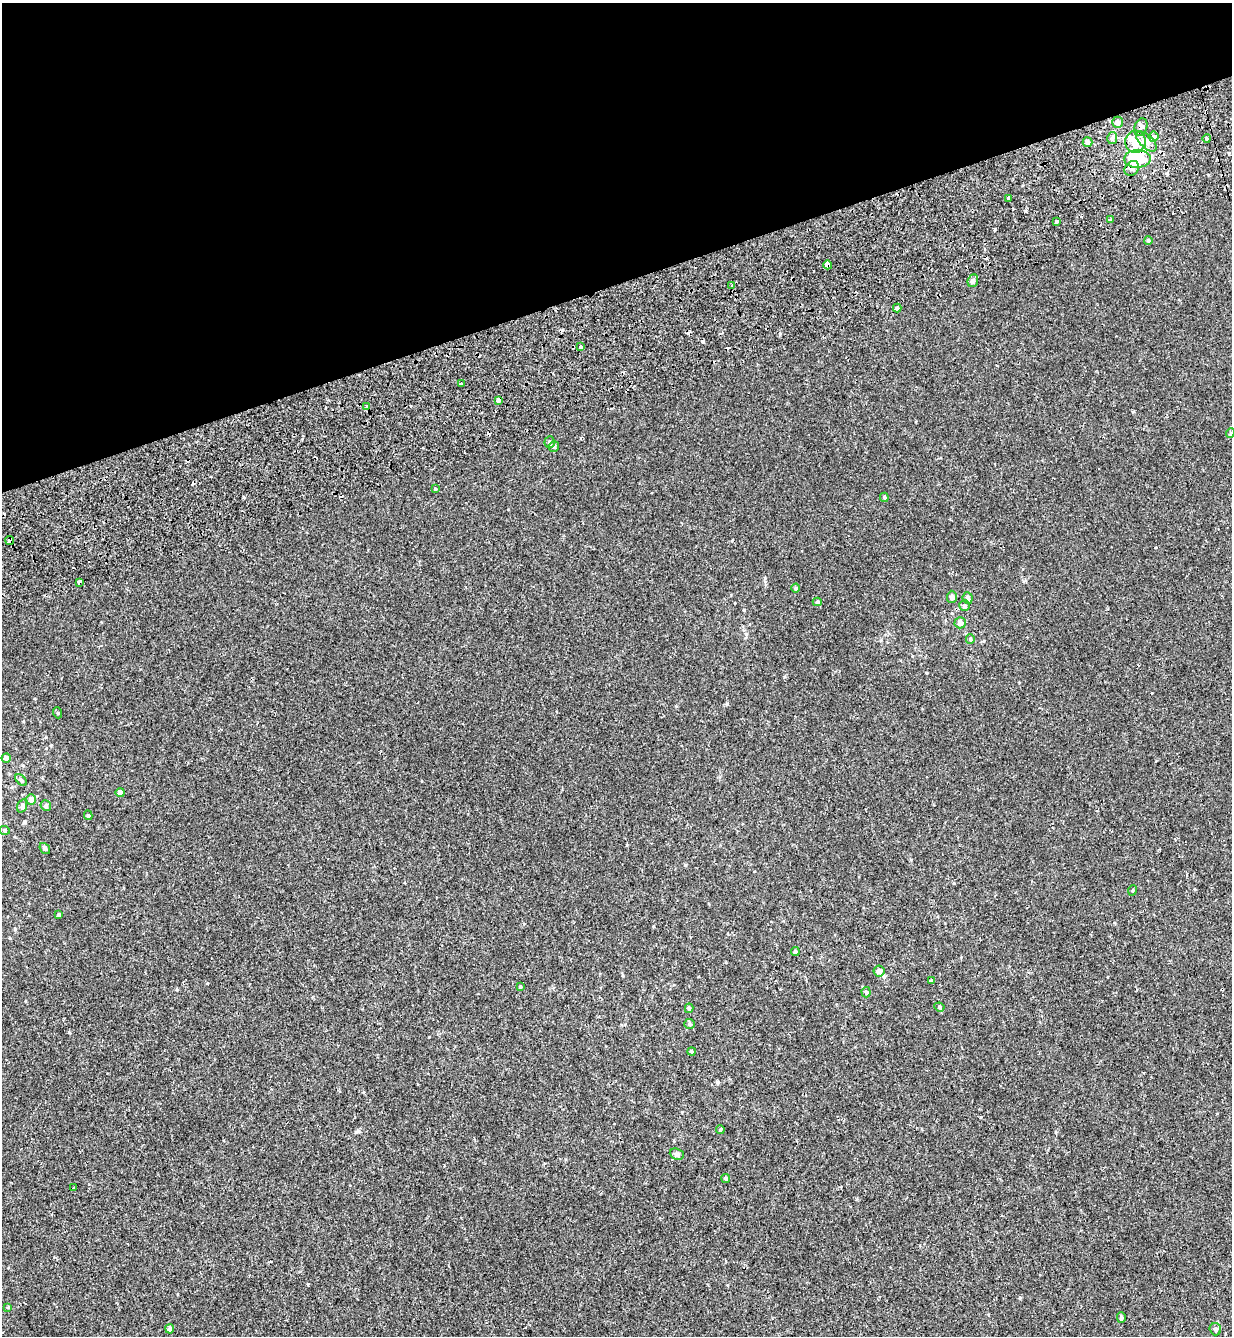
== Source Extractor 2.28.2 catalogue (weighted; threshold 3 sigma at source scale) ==
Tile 3 of 4 x 4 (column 3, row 1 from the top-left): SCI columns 2705-3934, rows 4156-5489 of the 5460 x 5640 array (HDU 1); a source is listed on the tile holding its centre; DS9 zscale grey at full resolution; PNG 1234 x 1338 px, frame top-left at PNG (2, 3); each listed source drawn as its Kron ellipse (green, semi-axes under 4 px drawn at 4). Shown black and unused: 21% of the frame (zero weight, under 2 of 3 exposures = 11% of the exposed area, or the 3 px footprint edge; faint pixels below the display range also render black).
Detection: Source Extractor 2.28.2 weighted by HDU 2 'WHT'; one run over the whole footprint, this tile lists its part. Background -1.86e-04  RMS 0.0033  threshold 0.0147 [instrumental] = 3 sigma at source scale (4.5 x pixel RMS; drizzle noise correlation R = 1.50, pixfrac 1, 0.0396/0.0396 arcsec/px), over >= 5 px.
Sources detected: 80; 1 inside a brighter object's white glare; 12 cosmic-ray / hot-pixel residue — neither listed nor drawn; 2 inside a brighter listed object's ellipse — not listed separately; the other 65 listed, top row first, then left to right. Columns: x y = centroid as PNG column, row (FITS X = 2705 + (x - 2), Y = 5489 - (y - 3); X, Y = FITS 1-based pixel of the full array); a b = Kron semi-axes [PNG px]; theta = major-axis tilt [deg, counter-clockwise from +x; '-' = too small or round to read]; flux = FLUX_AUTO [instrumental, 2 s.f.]
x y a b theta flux
1117 122 5 5 - 1.3
1141 127 9 6 69 0.88
1154 137 5 5 - 0.61
1112 138 6 5 - 0.83
1207 139 4 3 - 0.41
1146 141 13 6 -44 1.8
1087 142 5 4 - 0.83
1135 142 11 10 - 2.9
1137 159 13 9 1 12
1132 168 8 6 48 1.3
1009 198 3 3 - 6.3
1110 219 3 2 - 0.46
1056 221 3 3 - 1.5
1148 240 4 4 - 0.47
828 265 4 4 - 6
973 281 6 5 - 0.64
732 286 3 3 - 0.82
897 308 4 4 - 0.56
581 347 3 3 - 1.2
461 383 3 2 - 0.34
499 400 4 4 - 2.5
366 407 3 3 - 1.5
1230 433 5 3 - 0.39
550 442 6 5 - 0.46
554 446 5 5 - 0.71
435 489 4 3 - 0.28
884 497 4 3 - 0.41
10 541 4 4 - 0.76
79 582 4 3 - 1.7
796 588 4 4 - 0.3
952 597 6 5 - 0.72
968 598 6 5 - 0.76
817 602 4 4 - 0.47
964 606 5 5 - 0.57
960 623 5 5 - 1.3
970 639 5 4 - 0.38
58 713 5 3 - 0.25
6 758 4 4 - 1.3
21 780 7 4 -45 0.49
120 792 4 4 - 1.2
31 799 5 5 - 1.9
22 806 7 5 71 0.6
46 806 5 5 - 0.66
88 815 5 4 - 0.41
5 830 5 4 - 0.42
45 848 6 4 -52 0.53
1133 890 5 3 - 0.26
58 915 4 4 - 0.32
795 952 4 4 - 0.54
879 971 5 5 - 1.3
932 980 3 3 - 2.3
520 987 4 3 - 0.28
866 992 5 4 - 0.47
939 1007 5 4 - 0.43
689 1008 5 4 - 0.45
690 1024 5 5 - 0.48
692 1051 4 4 - 0.42
720 1129 4 3 - 0.38
677 1154 7 5 -21 0.66
726 1178 4 4 - 0.53
73 1188 3 3 - 1.5
8 1307 3 3 - 0.43
1121 1318 5 4 - 0.45
170 1329 4 4 - 0.97
1215 1329 6 5 - 0.69
Overlapping masked pixels (flux is a lower limit): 5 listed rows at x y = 1141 127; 1132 168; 828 265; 10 541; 79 582
Unlisted compact peaks at least as high as the median listed source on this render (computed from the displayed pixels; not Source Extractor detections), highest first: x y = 727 704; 780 334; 356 1132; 1020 1298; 207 983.